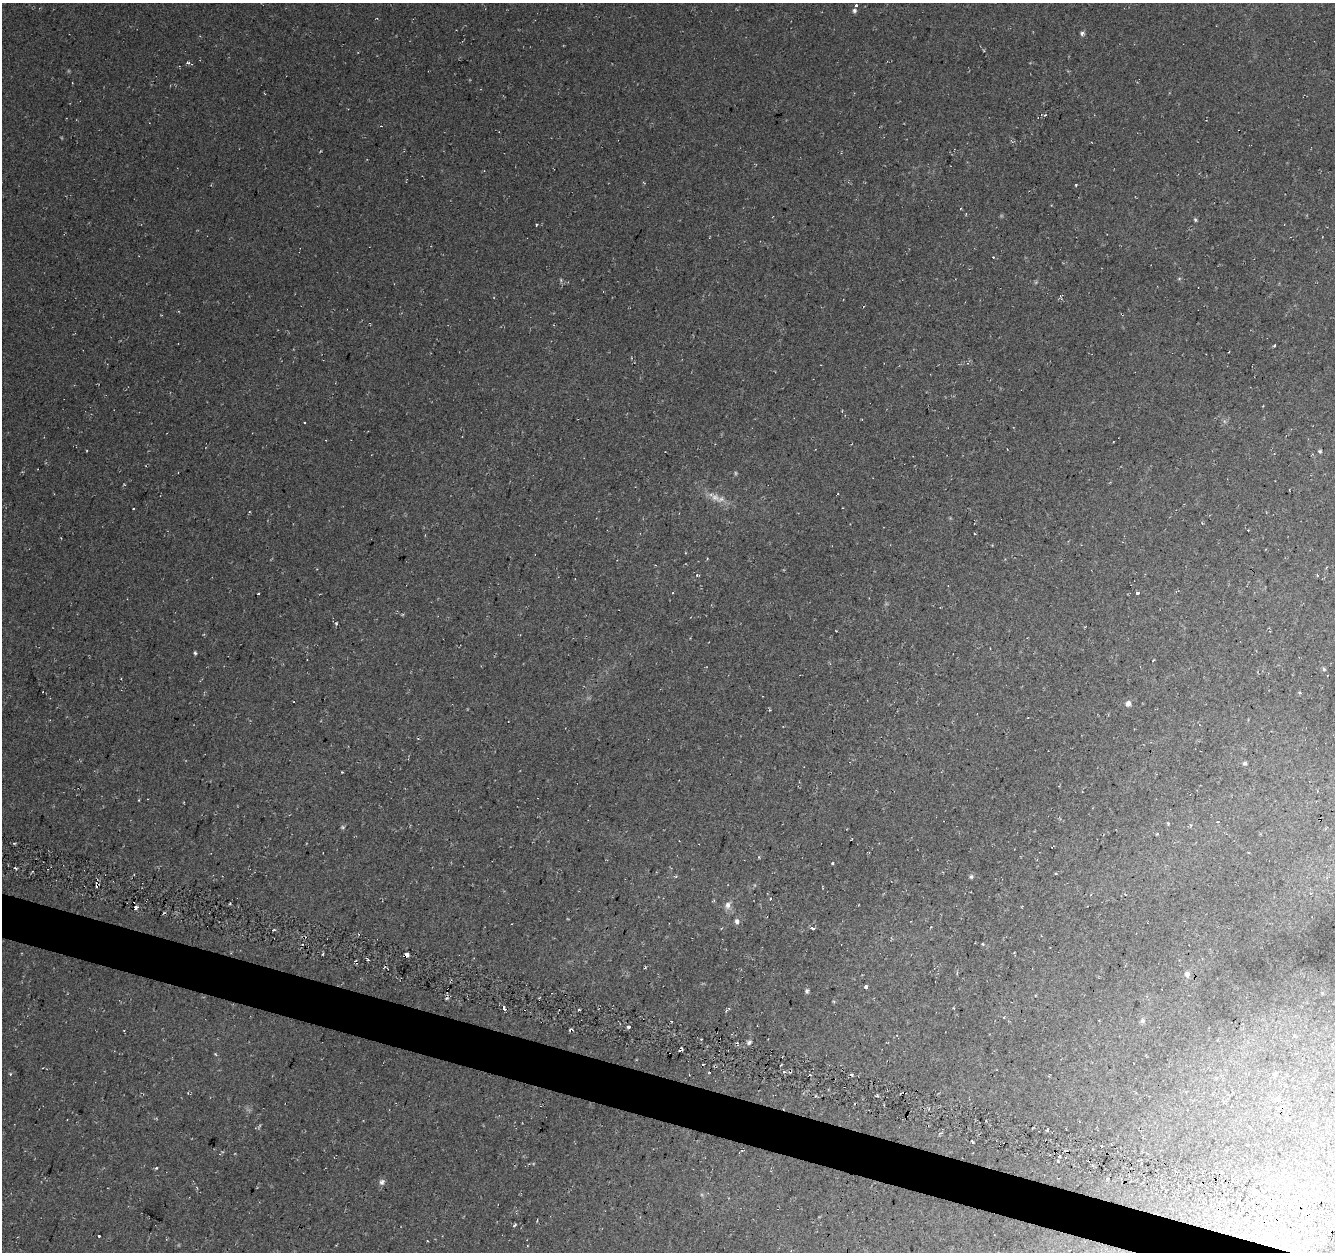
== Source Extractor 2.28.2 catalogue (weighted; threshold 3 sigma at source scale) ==
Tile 6 of 4 x 4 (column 2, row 2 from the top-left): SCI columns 1339-2671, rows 2783-4032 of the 5381 x 5612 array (HDU 1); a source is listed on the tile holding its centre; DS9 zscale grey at full resolution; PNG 1337 x 1254 px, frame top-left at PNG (2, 3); no overlay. Shown black and unused: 3% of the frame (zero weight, under 2 of 3 exposures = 2% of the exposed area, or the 3 px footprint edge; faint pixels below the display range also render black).
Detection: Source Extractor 2.28.2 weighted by HDU 2 'WHT'; one run over the whole footprint, this tile lists its part. Background 0.0367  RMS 0.011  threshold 0.0474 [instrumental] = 3 sigma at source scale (4.5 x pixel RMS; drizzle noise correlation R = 1.50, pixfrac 1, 0.0396/0.0396 arcsec/px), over >= 5 px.
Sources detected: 73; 1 too faint to see at this stretch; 12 cosmic-ray / hot-pixel residue — not listed; the other 60 listed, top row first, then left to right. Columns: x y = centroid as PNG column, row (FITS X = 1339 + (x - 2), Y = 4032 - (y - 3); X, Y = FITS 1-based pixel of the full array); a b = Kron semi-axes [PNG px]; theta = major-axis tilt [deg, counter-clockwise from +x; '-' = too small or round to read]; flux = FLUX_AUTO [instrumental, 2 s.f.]
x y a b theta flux
856 5 3 3 - 4.5
854 10 6 5 - 2.5
1082 33 6 5 - 2.5
188 62 6 4 -4 1.6
1076 185 3 3 - 1.1
1195 220 5 4 - 1.6
993 257 3 3 - 0.98
561 280 6 3 -72 1.5
1274 346 4 3 - 1.1
1320 451 5 4 - 1.4
715 497 16 10 -38 11
1248 530 2 2 - 0.81
655 565 2 2 - 0.73
1137 593 4 3 - 2
195 653 4 3 - 1.5
1153 660 4 2 - 0.72
1324 669 5 4 - 1.5
1128 704 6 6 - 4.6
1244 763 5 5 - 2
342 772 2 2 - 0.77
1059 786 3 3 - 0.91
1191 825 5 4 - 1.4
343 827 5 5 - 1.6
851 839 3 2 - 0.91
833 863 3 3 - 3.8
1055 873 3 2 - 0.97
971 877 6 5 - 2
728 905 11 8 75 5.9
135 907 5 3 - 2.5
737 921 7 6 - 3.7
812 928 4 3 - 4.1
983 944 3 3 - 1
407 954 4 3 - 24
368 960 3 3 - 1.7
1187 974 7 6 - 4.7
866 987 3 3 - 4.2
807 991 7 5 80 2.1
1035 995 3 2 - 1.6
446 998 5 3 - 1.3
504 1008 4 3 - 60
728 1009 9 3 43 2.2
1142 1021 7 6 - 3.1
629 1027 4 3 - 6
571 1030 5 3 - 1.5
749 1042 7 5 51 2.8
215 1054 5 3 - 1
810 1075 3 2 - 1.5
1275 1075 6 5 - 2.2
1276 1099 9 5 -1 3.5
1224 1101 8 2 41 1.5
1048 1130 4 2 - 1.5
1247 1145 3 3 - 1.2
1101 1146 2 2 - 0.92
1059 1156 4 3 - 1.4
156 1168 4 3 - 1.1
382 1182 8 7 - 3.7
1239 1202 4 3 - 2.6
1322 1212 4 3 - 1.5
515 1225 5 3 - 1.3
99 1236 3 3 - 2.9
Overlapping masked pixels (flux is a lower limit): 2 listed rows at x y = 407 954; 571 1030
Unlisted compact peaks at least as high as the median listed source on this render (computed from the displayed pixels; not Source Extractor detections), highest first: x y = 336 623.